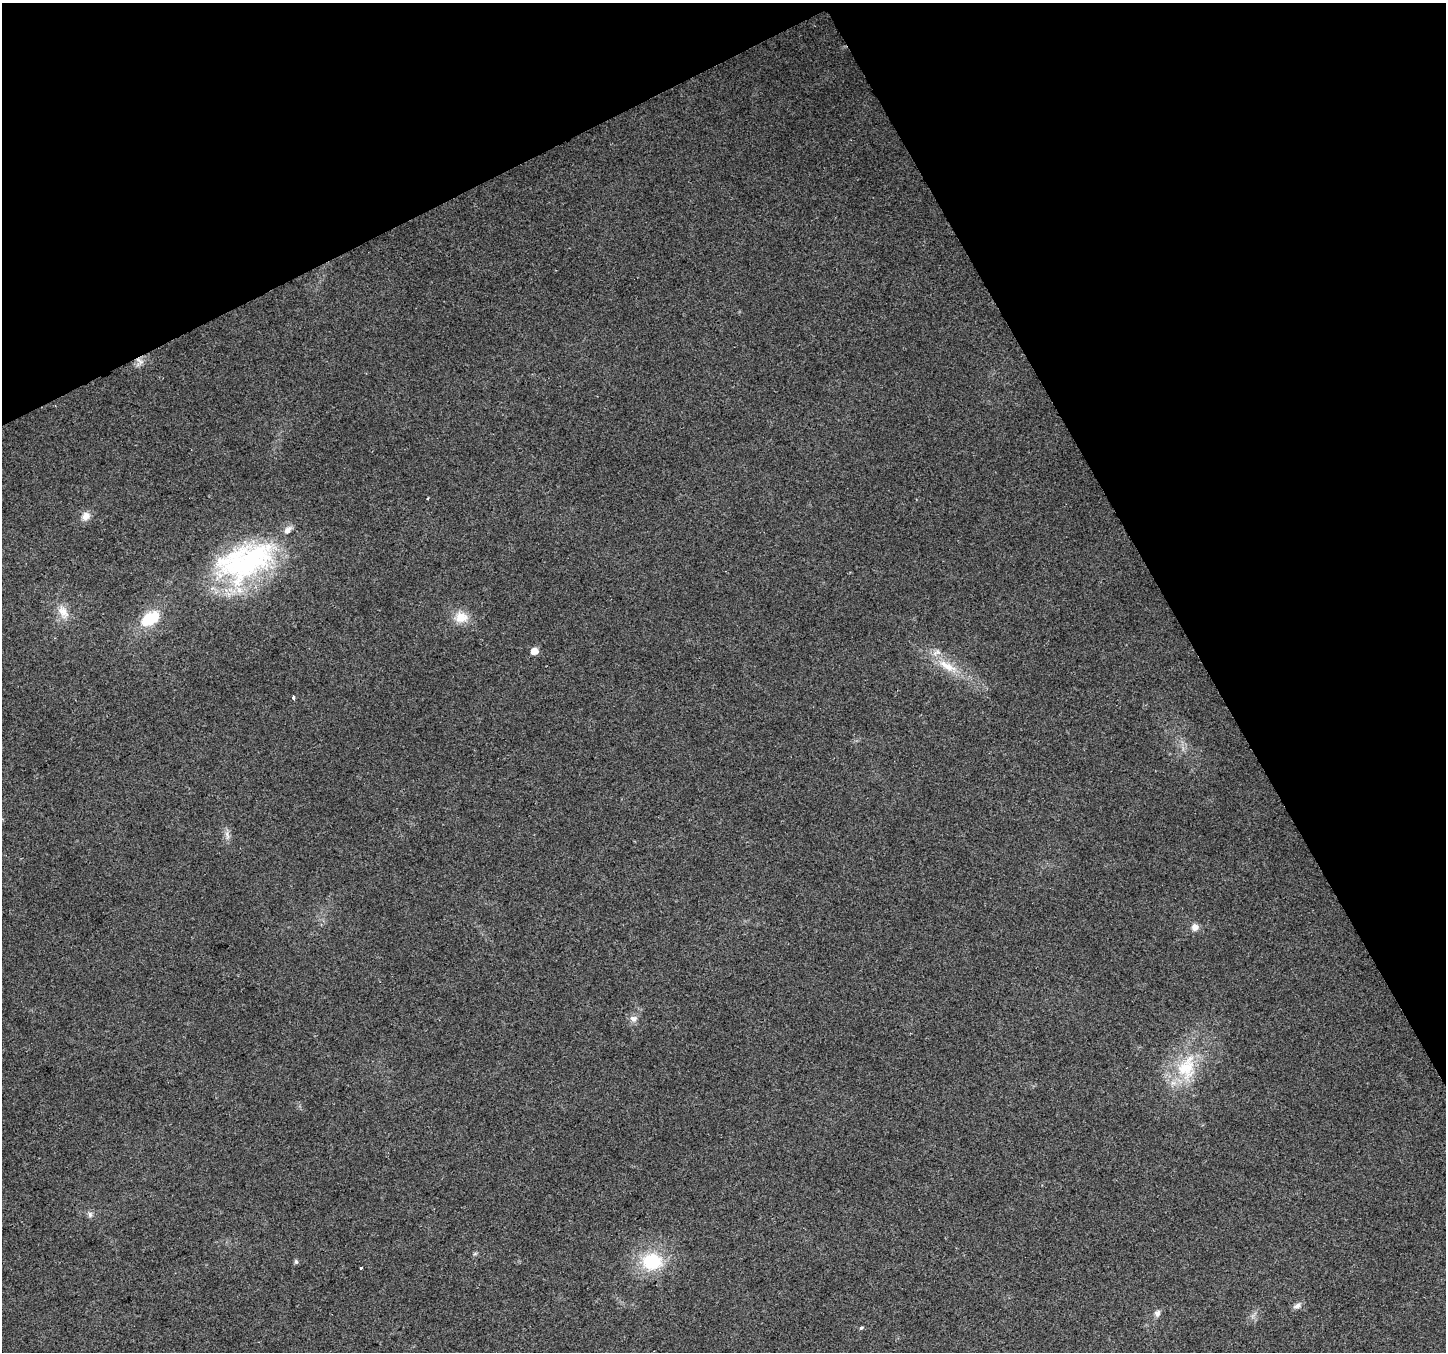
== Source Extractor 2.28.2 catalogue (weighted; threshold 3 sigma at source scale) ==
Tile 3 of 4 x 4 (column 3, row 1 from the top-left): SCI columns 2891-4334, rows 4211-5560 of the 5778 x 5662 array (HDU 1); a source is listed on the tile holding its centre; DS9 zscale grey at full resolution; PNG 1448 x 1354 px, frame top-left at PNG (2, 3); no overlay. Shown black and unused: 26% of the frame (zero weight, under 2 of 3 exposures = <1% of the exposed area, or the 3 px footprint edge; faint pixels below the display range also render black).
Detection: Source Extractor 2.28.2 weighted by HDU 2 'WHT'; one run over the whole footprint, this tile lists its part. Background 0.0769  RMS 0.0073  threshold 0.0329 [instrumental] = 3 sigma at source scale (4.5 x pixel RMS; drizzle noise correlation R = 1.50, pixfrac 1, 0.0396/0.0396 arcsec/px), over >= 5 px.
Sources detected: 23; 2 inside a brighter listed object's ellipse — not listed separately; the other 21 listed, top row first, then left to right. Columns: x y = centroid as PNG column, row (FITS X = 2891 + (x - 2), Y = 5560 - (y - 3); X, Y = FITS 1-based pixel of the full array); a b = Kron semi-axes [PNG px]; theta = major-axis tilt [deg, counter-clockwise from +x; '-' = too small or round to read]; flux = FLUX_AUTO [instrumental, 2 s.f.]
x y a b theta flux
140 361 14 6 -38 3.6
428 498 4 2 - 0.58
86 516 12 10 45 5.4
245 561 80 42 22 140
63 612 21 12 -65 9.9
461 617 18 15 1 12
150 618 24 15 31 25
534 651 6 5 - 7.6
947 666 34 11 -29 18
293 698 4 3 - 2.8
227 835 14 5 -76 3.3
1195 927 9 9 - 4.6
633 1018 11 8 -4 3.8
1186 1068 40 26 76 43
90 1214 8 6 -89 2.2
652 1261 25 20 -2 38
296 1262 7 5 -76 1.3
360 1268 3 3 - 4.1
1297 1306 11 7 28 3.1
1157 1313 9 8 - 3
861 1328 5 3 - 1
Overlapping masked pixels (flux is a lower limit): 1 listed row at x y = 140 361